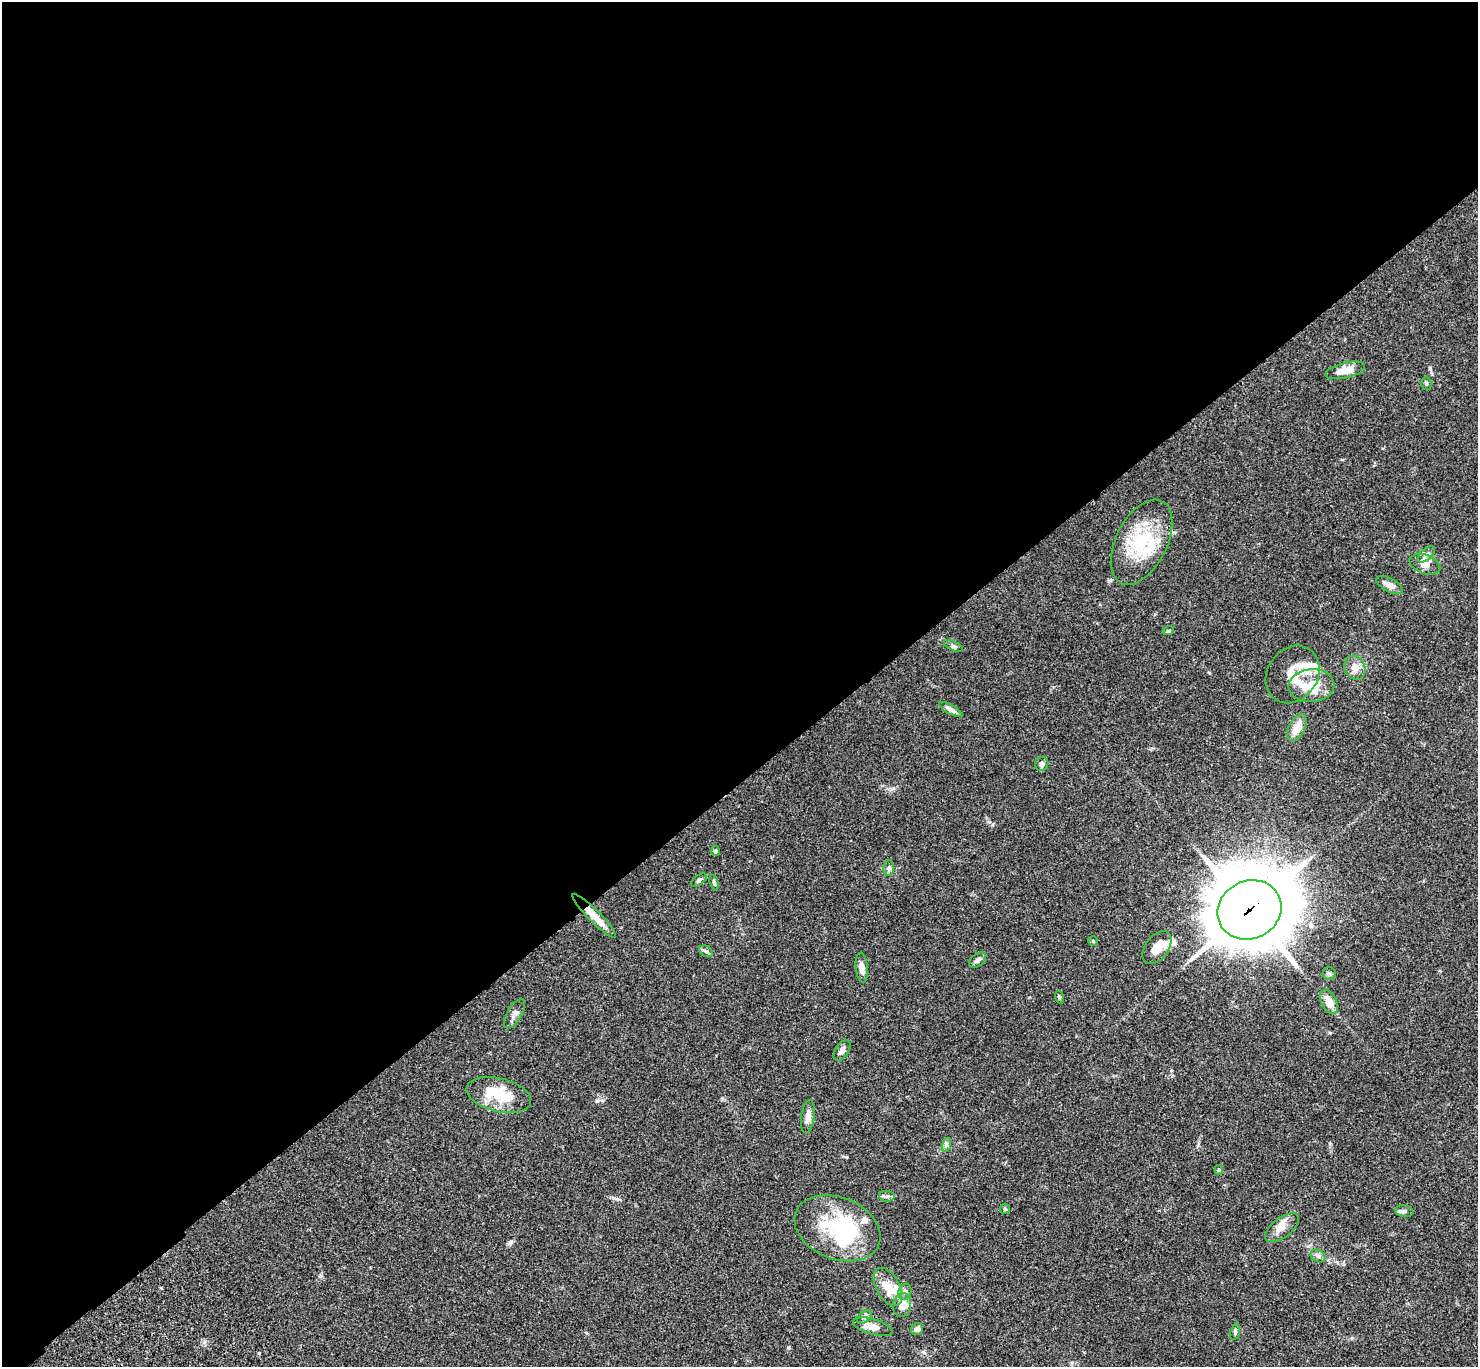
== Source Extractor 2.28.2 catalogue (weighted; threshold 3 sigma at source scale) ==
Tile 2 of 4 x 4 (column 2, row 1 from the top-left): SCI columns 1579-3054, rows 4478-5842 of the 6106 x 6084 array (HDU 1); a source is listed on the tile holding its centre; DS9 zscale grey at full resolution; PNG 1480 x 1369 px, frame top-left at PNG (2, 2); each listed source drawn as its Kron ellipse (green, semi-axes under 4 px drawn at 4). Shown black and unused: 57% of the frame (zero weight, under 3 of 4 exposures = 6% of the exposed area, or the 3 px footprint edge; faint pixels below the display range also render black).
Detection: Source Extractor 2.28.2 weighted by HDU 2 'WHT'; one run over the whole footprint, this tile lists its part. Background 0.0591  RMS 0.0053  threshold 0.0237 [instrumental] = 3 sigma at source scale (4.5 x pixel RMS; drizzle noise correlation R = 1.50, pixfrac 1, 0.05/0.05 arcsec/px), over >= 5 px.
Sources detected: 56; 3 inside a brighter object's white glare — neither listed nor drawn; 6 inside a brighter listed object's ellipse — not listed separately; the other 47 listed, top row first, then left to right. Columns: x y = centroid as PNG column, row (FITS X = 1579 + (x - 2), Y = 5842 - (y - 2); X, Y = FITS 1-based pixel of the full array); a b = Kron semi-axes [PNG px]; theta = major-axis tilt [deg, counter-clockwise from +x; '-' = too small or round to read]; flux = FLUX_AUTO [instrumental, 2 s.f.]
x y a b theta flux
1345 370 20 7 13 7.3
1426 383 6 5 - 0.83
1142 542 46 25 64 31
1426 554 10 5 40 1.9
1425 564 16 9 -21 4.1
1390 585 15 6 -28 3.7
1168 631 6 3 18 0.65
954 646 10 4 -27 1.2
1355 668 12 10 -64 4.1
1292 674 30 25 55 14
1312 686 23 16 3 16
951 710 13 4 -28 2.4
1297 728 14 8 63 7
1042 764 7 6 - 1.6
715 851 5 4 - 0.6
889 868 8 5 84 1.1
699 880 9 5 39 1.1
714 883 8 4 -72 0.83
1249 910 33 29 27 3700
594 916 30 6 -45 8.5
1093 941 4 4 - 0.56
1157 948 19 11 54 7.2
706 951 7 5 -29 1.1
978 960 9 6 36 2
862 968 15 6 -84 3.5
1329 974 6 6 - 1.2
1059 997 6 4 -72 0.65
1329 1002 13 7 -63 5.6
515 1014 16 7 60 2.5
842 1050 11 6 56 2.4
499 1095 33 16 -14 17
808 1117 16 7 82 3.4
946 1145 7 4 72 1
1219 1170 5 4 - 0.79
887 1196 8 5 -6 1.2
1005 1209 5 5 - 0.69
1404 1211 9 6 -6 1.5
837 1228 45 30 -22 39
1282 1228 20 9 38 4.9
1318 1256 8 6 -29 1.5
888 1287 21 11 -61 8.9
905 1292 8 6 72 1.6
902 1305 12 9 80 5.5
864 1317 8 5 37 1.3
873 1327 20 7 -16 5.3
917 1329 6 5 - 1.6
1235 1331 9 4 75 0.87
Overlapping masked pixels (flux is a lower limit): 2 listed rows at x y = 1249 910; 594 916
Unlisted compact peaks at least as high as the median listed source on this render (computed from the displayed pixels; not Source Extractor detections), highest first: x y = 597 1101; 788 1347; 1109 581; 1430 369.